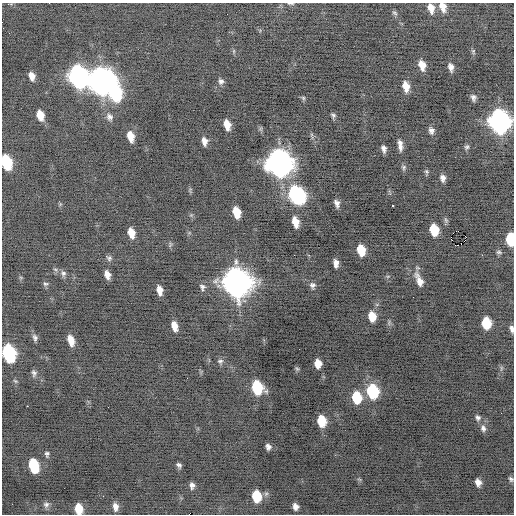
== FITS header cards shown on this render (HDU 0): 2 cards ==
NAXIS1  =                  512 / Axis length
NAXIS2  =                  512 / Axis length

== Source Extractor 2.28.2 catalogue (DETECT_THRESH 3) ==
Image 512 x 512 px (HDU 0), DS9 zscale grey, 1 PNG px = 1 image px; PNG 516 x 516 px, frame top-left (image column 1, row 512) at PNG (2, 3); no overlay
Background -0.308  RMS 0.75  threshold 2.24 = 3 sigma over >= 5 px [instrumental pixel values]
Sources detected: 96; all 96 listed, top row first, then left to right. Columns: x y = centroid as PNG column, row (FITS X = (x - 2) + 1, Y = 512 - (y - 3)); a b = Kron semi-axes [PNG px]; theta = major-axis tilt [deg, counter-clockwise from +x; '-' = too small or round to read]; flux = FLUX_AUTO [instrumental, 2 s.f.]
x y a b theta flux
291 3 9 3 -1 77
11 4 4 4 - 51
443 7 10 7 -73 490
431 8 11 7 -77 450
394 13 8 5 -39 97
234 51 6 4 -90 66
473 51 8 5 -77 82
422 65 9 6 -74 530
451 67 8 5 -78 240
32 76 8 5 -74 370
78 76 13 9 -71 21000
101 81 13 13 - 40000
221 81 8 7 - 180
406 86 10 6 -80 540
115 92 12 8 -79 6000
303 98 6 5 - 81
473 98 7 5 -75 160
40 115 9 6 -74 620
333 115 7 5 -55 110
109 117 10 8 -58 220
499 121 12 10 -76 26000
227 125 9 6 -74 600
431 130 8 6 -78 190
130 136 10 6 -77 600
204 141 8 6 -81 300
400 143 8 6 -53 180
400 147 10 6 -73 220
467 147 7 6 - 110
384 149 7 4 -77 180
6 162 11 7 -74 2800
279 163 13 11 -69 46000
404 167 7 6 - 110
426 172 7 6 - 85
443 178 7 5 -85 220
190 190 9 3 80 66
296 195 12 9 -57 9600
337 203 8 5 -74 220
393 206 3 3 - 200
236 212 10 6 -74 910
191 215 5 5 - 66
295 222 9 5 -76 600
434 230 9 7 -79 1400
458 231 2 2 - 130
131 233 9 6 -76 560
451 237 2 2 - 250
510 239 10 6 -86 1800
170 245 8 4 90 87
458 245 4 2 - 2800
361 250 9 6 -78 1100
499 252 7 4 -7 96
482 255 2 2 - 28
109 258 9 7 -32 140
336 263 7 5 -86 290
55 269 6 4 -19 77
63 273 8 8 - 170
107 275 7 5 -76 340
388 276 6 4 18 59
419 280 19 8 -66 520
236 282 14 11 -70 61000
45 284 7 6 - 99
312 285 8 7 - 160
202 287 9 7 -75 170
159 290 9 5 -77 430
372 316 9 7 -81 800
486 323 9 7 -81 1600
174 326 9 5 -75 490
512 329 8 4 -76 190
35 338 9 6 -74 160
71 340 10 6 -74 500
9 353 12 8 -75 6600
220 361 7 6 - 140
318 363 8 6 -84 560
501 368 7 4 89 85
297 369 6 5 - 75
34 373 8 6 -78 140
257 387 10 8 -70 2900
372 391 10 8 -77 3600
357 397 10 8 -80 1600
27 406 2 2 - 210
478 418 8 7 - 150
321 421 9 7 -79 1300
483 428 10 8 -75 220
268 447 6 5 - 190
47 454 7 6 - 120
179 465 5 4 - 120
34 466 11 7 -75 2400
359 479 6 4 -19 64
511 479 7 5 -50 110
478 482 7 5 -71 300
192 485 7 5 -89 180
103 496 2 2 - 38
256 496 10 7 -82 1600
46 505 9 8 - 180
115 507 10 6 -85 300
295 507 7 6 - 260
79 509 9 7 -81 910
At the frame edge (FLAGS 8, measured only in part): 10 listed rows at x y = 291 3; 11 4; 443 7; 499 121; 6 162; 510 239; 512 329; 9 353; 511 479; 79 509